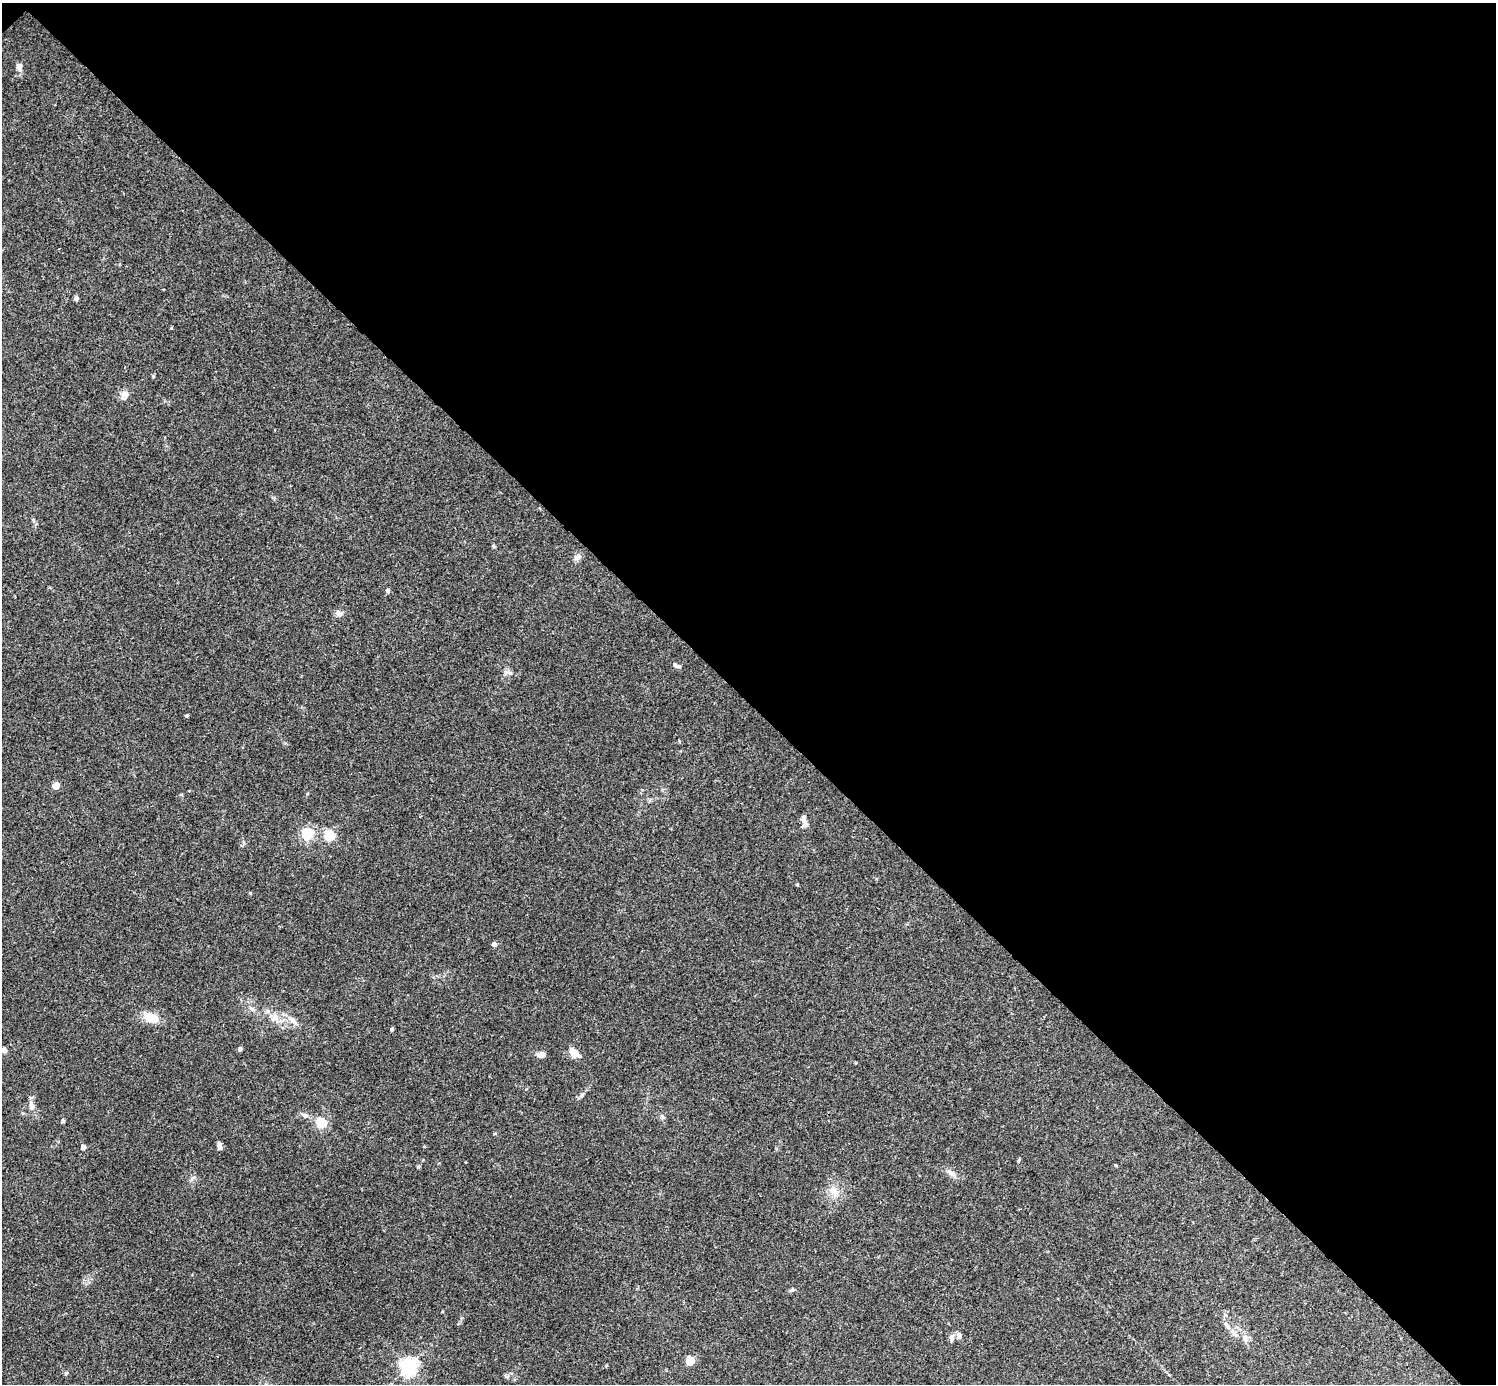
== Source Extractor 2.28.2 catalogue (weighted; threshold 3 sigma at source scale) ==
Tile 3 of 4 x 4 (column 3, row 1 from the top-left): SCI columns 2997-4490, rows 4449-5830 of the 5988 x 5988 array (HDU 1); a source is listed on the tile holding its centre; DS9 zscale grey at full resolution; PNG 1498 x 1386 px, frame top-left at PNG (2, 3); no overlay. Shown black and unused: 51% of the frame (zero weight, under 3 of 4 exposures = <1% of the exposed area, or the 3 px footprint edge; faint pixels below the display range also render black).
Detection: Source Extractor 2.28.2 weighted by HDU 2 'WHT'; one run over the whole footprint, this tile lists its part. Background 0.0533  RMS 0.005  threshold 0.0225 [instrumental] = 3 sigma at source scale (4.5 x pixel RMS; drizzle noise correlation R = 1.50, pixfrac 1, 0.05/0.05 arcsec/px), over >= 5 px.
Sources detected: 42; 2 inside a brighter listed object's ellipse — not listed separately; the other 40 listed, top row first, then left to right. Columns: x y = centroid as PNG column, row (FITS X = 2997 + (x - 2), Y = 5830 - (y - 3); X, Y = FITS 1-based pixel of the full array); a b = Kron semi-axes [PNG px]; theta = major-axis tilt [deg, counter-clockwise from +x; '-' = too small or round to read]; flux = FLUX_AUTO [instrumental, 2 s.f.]
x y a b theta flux
19 66 6 5 - 3.6
76 298 4 4 - 2
124 394 10 9 - 2.5
577 557 9 8 - 2.1
388 590 6 5 - 0.8
339 613 10 7 -27 1.8
675 665 7 5 -45 0.9
507 672 11 6 -3 1.8
187 715 3 3 - 0.89
56 785 9 7 25 2.6
805 823 12 8 -81 2.4
307 834 5 5 - 61
329 835 5 5 - 41
250 893 4 3 - 0.48
494 944 4 4 - 2.5
252 1009 10 4 -32 1.3
275 1017 10 9 - 3.5
151 1018 19 11 -17 7.7
293 1021 15 7 -44 3.3
392 1029 5 4 - 0.65
240 1049 4 4 - 2.1
4 1050 5 5 - 2.4
574 1053 16 8 -36 4.8
541 1054 8 6 9 2.8
581 1095 9 4 55 1.2
31 1106 13 7 -82 2.9
305 1115 10 6 -22 1.7
63 1121 5 4 - 0.74
321 1123 5 5 - 39
219 1145 8 5 -75 1.7
83 1147 4 4 - 2.1
1019 1160 6 3 71 0.53
951 1173 16 6 -37 2.8
834 1191 15 10 -40 4.9
792 1290 7 4 19 0.76
1227 1325 14 5 -59 2
959 1336 8 6 -85 1.9
951 1338 9 6 -88 1.8
690 1360 5 5 - 21
409 1366 6 6 - 180
Unlisted compact peaks at least as high as the median listed source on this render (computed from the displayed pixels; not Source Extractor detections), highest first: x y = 171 328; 418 1167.